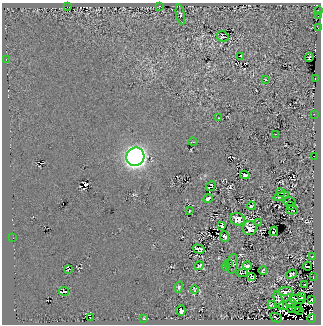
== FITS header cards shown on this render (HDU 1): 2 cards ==
NAXIS1  =                  319
NAXIS2  =                  322

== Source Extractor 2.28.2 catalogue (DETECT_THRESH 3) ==
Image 319 x 322 px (HDU 1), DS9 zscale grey, 1 PNG px = 1 image px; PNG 323 x 326 px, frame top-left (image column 1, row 322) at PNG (2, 3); each listed source drawn as its Kron ellipse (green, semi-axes under 4 px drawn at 4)
Background 1.78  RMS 28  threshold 84.1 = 3 sigma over >= 5 px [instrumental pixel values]
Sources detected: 76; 7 with non-positive FLUX_AUTO (blend fragments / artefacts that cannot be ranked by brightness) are neither listed nor drawn; the other 69 listed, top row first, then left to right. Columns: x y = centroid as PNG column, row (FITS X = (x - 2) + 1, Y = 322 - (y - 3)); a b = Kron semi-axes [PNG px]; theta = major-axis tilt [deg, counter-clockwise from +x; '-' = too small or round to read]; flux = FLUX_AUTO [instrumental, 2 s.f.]
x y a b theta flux
160 6 2 2 - 4.6e+03
67 7 2 2 - 6.0e+03
318 10 3 2 - 5.0e+03
180 14 10 4 -77 2.6e+03
318 16 3 2 - 7.3e+03
318 28 3 2 - 2.2e+03
223 36 6 5 - 2.8e+03
240 56 3 2 - 9.1e+03
309 58 4 3 - 3.2e+03
6 59 2 2 - 7.9e+02
315 79 3 2 - 5.8e+04
266 80 3 2 - 3.2e+03
314 114 2 2 - 3.4e+03
218 118 3 2 - 1.4e+03
275 134 3 2 - 1.5e+03
193 142 4 3 - 1.5e+03
314 156 2 2 - 7.6e+02
135 157 9 9 - 1.5e+06
245 175 5 3 - 3.4e+03
211 186 5 4 - 2.4e+03
280 193 4 2 - 9.4e+02
281 196 8 3 19 6.7e+03
208 199 5 3 - 3.8e+03
289 201 7 2 -8 5.1e+03
251 206 4 3 - 2.4e+03
290 206 2 2 - 1.4e+03
292 210 5 2 - 4.0e+03
189 211 3 2 - 1.2e+03
237 219 7 6 - 1.0e+04
259 222 2 2 - 9.3e+02
222 226 4 4 - 3.3e+03
250 228 7 7 - 1.7e+04
274 231 5 2 - 8.9e+02
225 237 5 3 - 2.9e+03
13 238 2 2 - 2.2e+03
199 249 6 4 -15 4.4e+03
313 256 3 2 - 2.5e+03
229 263 4 2 - 2.1e+03
233 264 10 5 82 3.0e+03
199 266 5 2 - 2.6e+03
247 266 4 4 - 7.9e+03
308 266 4 2 - 2.3e+03
226 267 4 2 - 1.8e+03
68 269 4 2 - 1.7e+03
263 271 4 2 - 1.6e+03
242 273 5 2 - 2.5e+03
292 274 6 3 18 2.2e+03
313 276 3 2 - 2.7e+04
252 277 4 3 - 6.8e+02
305 284 2 2 - 9.3e+02
179 287 5 3 - 2.7e+03
195 289 4 3 - 1.4e+03
64 291 5 3 - 2.5e+03
285 291 7 3 3 1.2e+04
301 296 4 2 - 1.8e+03
297 299 9 4 -4 9.5e+03
312 299 3 3 - 4.9e+03
279 301 10 3 -70 3.6e+03
291 303 5 2 - 2.5e+03
271 305 3 2 - 1.4e+03
283 306 4 2 - 1.1e+03
291 308 4 2 - 1.5e+03
297 308 5 2 - 2.1e+03
181 310 5 4 - 7.5e+03
300 311 2 2 - 2.9e+04
90 317 3 2 - 1.2e+04
144 318 3 3 - 1.2e+03
276 318 6 2 -26 1.8e+03
312 318 4 2 - 5.3e+03
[7 non-positive-flux detections neither listed nor drawn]